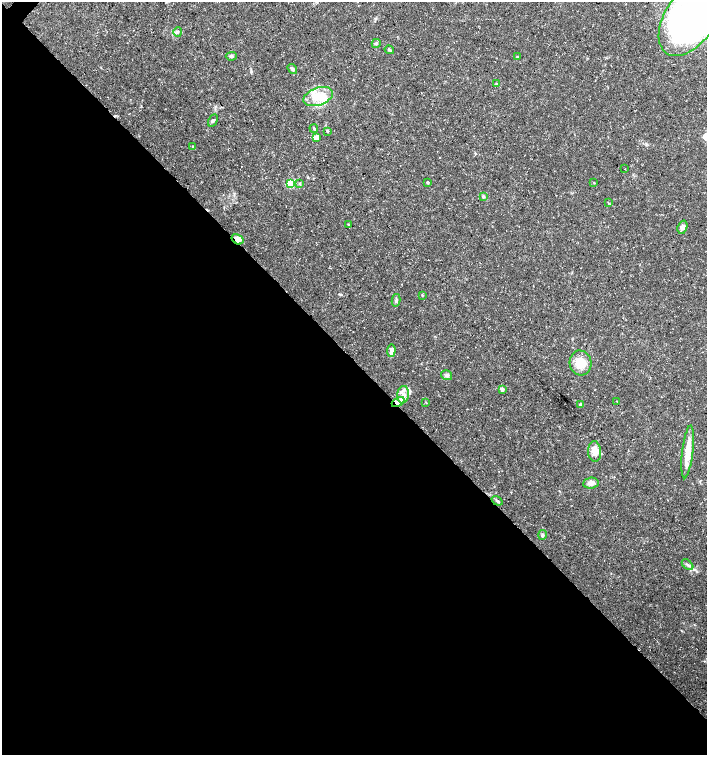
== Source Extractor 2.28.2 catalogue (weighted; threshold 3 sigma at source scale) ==
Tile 14 of 4 x 4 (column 2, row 4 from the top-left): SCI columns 1639-3047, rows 1-1505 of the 6026 x 6025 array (HDU 1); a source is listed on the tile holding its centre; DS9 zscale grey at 2 x 2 block average (1 PNG px = mean of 2 x 2 image px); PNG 709 x 757 px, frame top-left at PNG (2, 2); each listed source drawn as its Kron ellipse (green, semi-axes under 4 px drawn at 4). Shown black and unused: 52% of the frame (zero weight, under 3 of 5 exposures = <1% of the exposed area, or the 3 px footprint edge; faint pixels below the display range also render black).
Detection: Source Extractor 2.28.2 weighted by HDU 2 'WHT'; one run over the whole footprint, this tile lists its part. Background 0.0583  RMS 0.003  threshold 0.0134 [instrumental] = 3 sigma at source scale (4.5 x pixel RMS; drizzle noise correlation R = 1.50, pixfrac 1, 0.0396/0.0396 arcsec/px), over >= 5 px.
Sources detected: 49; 2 inside a brighter object's white glare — neither listed nor drawn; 6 inside a brighter listed object's ellipse — not listed separately; the other 41 listed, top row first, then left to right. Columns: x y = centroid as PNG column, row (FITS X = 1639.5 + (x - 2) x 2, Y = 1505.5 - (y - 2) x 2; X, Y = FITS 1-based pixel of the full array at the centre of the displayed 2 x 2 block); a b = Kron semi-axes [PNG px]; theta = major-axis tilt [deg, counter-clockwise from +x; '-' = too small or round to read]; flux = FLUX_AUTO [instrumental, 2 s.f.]
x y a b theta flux
691 17 44 25 55 220
178 32 4 3 - 0.96
376 43 5 3 - 0.99
389 50 5 3 - 1.1
231 56 5 4 - 1.4
517 57 2 2 - 0.71
292 69 5 3 - 1.6
497 83 3 2 - 0.6
318 97 15 8 20 12
213 121 6 4 61 1.4
314 128 4 3 - 0.89
327 131 3 3 - 0.83
317 137 3 2 - 7.2
193 147 3 2 - 0.66
625 169 2 2 - 0.45
428 182 2 2 - 1.7
594 183 4 2 - 0.35
290 184 3 3 - 42
300 184 4 3 - 0.66
483 197 3 3 - 0.75
609 203 4 2 - 0.46
349 224 3 3 - 0.66
682 227 7 4 71 2.4
237 239 6 4 -33 6.7
422 295 3 2 - 0.55
396 300 6 3 79 1.5
391 351 6 4 84 3.8
581 363 12 11 - 14
446 375 6 5 - 1.6
502 389 3 2 - 4.4
403 395 9 6 81 4.8
617 401 2 2 - 0.35
398 402 7 3 28 3
426 402 3 2 - 0.38
581 405 3 2 - 5.4
595 452 10 6 -87 4.8
688 452 26 5 83 12
591 483 8 5 6 3.7
497 501 6 3 -36 1.3
542 535 5 4 - 1.4
687 565 7 3 -42 1.4
Overlapping masked pixels (flux is a lower limit): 2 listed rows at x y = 237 239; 398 402
Isophote crosses this tile's border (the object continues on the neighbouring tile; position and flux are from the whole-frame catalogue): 1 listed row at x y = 691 17
Diffuse or blended objects may show on this block-average render without a row.